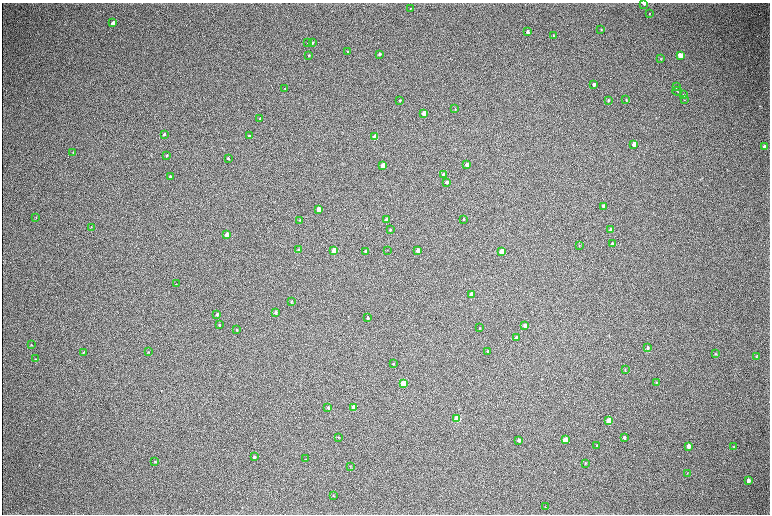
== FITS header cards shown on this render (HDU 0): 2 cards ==
NAXIS1  =                 1536 / length of data axis 1
NAXIS2  =                 1024 / length of data axis 2

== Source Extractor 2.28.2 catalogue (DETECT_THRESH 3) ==
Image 1536 x 1024 px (HDU 0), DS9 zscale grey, zoomed out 1/2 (1 PNG px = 2 x 2 image px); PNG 772 x 516 px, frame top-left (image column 1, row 1023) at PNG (2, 3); each listed source drawn as its Kron ellipse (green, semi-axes under 4 px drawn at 4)
Background 323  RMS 23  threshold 69.5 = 3 sigma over >= 5 px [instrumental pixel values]
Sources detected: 102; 2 cannot appear on this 1/2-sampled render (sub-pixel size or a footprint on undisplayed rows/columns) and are neither listed nor drawn; the other 100 listed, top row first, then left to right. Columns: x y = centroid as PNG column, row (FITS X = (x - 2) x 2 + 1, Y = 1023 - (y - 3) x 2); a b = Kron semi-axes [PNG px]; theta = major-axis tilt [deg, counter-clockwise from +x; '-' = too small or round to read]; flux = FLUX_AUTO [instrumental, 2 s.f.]
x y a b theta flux
643 4 3 2 - 5000
410 9 2 1 - 2800
650 14 3 3 - 2500
113 23 4 3 - 38000
601 29 2 2 - 2700
527 32 3 3 - 14000
553 35 3 2 - 3800
312 42 3 2 - 5200
308 43 2 1 - 1800
348 52 3 2 - 3500
379 54 3 2 - 10000
309 55 3 3 - 3700
680 55 4 3 - 59000
661 59 3 2 - 2600
594 84 3 3 - 16000
676 87 3 2 - 2000
285 89 3 2 - 1800
677 91 4 2 - 4700
683 94 4 3 - 4000
626 99 4 2 - 3100
399 100 3 3 - 4700
608 100 3 2 - 4900
684 100 2 1 - 1700
455 109 3 2 - 2600
424 113 3 3 - 120000
260 118 3 2 - 2000
164 134 4 3 - 6900
249 136 3 2 - 6000
375 137 3 3 - 190000
634 144 4 3 - 73000
765 147 4 3 - 24000
73 152 4 2 - 2200
167 155 3 2 - 4200
228 158 3 2 - 4400
467 164 3 3 - 31000
383 165 3 3 - 110000
444 175 3 3 - 57000
170 177 4 3 - 6000
446 182 3 2 - 16000
603 206 3 3 - 19000
318 209 3 3 - 62000
36 217 2 2 - 1600
463 219 3 2 - 3700
300 220 3 2 - 2300
386 220 3 3 - 55000
91 227 3 2 - 2000
390 230 3 2 - 4000
611 230 3 3 - 57000
227 234 3 3 - 52000
612 243 4 3 - 5900
579 246 3 2 - 2100
299 250 3 2 - 12000
387 250 2 2 - 1400
334 251 3 3 - 160000
366 251 3 3 - 13000
418 251 3 3 - 61000
501 251 3 3 - 74000
176 284 2 1 - 1600
471 294 3 3 - 73000
291 302 3 2 - 3800
276 312 3 2 - 8200
217 314 3 3 - 11000
368 317 3 2 - 7900
219 325 3 2 - 2600
525 325 3 3 - 35000
480 328 3 2 - 2500
237 329 3 2 - 2600
516 338 3 3 - 14000
31 344 3 2 - 2400
647 347 4 3 - 6000
488 351 3 2 - 6400
84 352 3 3 - 3800
148 352 3 2 - 2700
716 354 3 3 - 2700
756 356 4 2 - 2500
36 359 3 2 - 2300
393 364 3 3 - 3100
625 369 4 2 - 2600
656 382 4 2 - 1900
403 383 3 3 - 190000
328 407 3 3 - 5100
353 407 3 3 - 120000
457 419 4 3 - 270000
609 421 4 3 - 180000
339 437 3 3 - 3600
624 437 3 2 - 6900
519 440 3 3 - 12000
565 440 4 3 - 140000
597 446 3 2 - 5200
688 446 4 3 - 26000
733 447 3 2 - 1800
254 457 4 3 - 9700
306 459 3 2 - 1400
155 461 3 3 - 4600
585 463 3 2 - 2800
350 466 3 3 - 2300
687 473 3 2 - 1800
748 480 4 3 - 13000
333 495 3 2 - 2000
545 507 3 2 - 1800
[2 sub-pixel or undisplayed-footprint detections neither listed nor drawn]